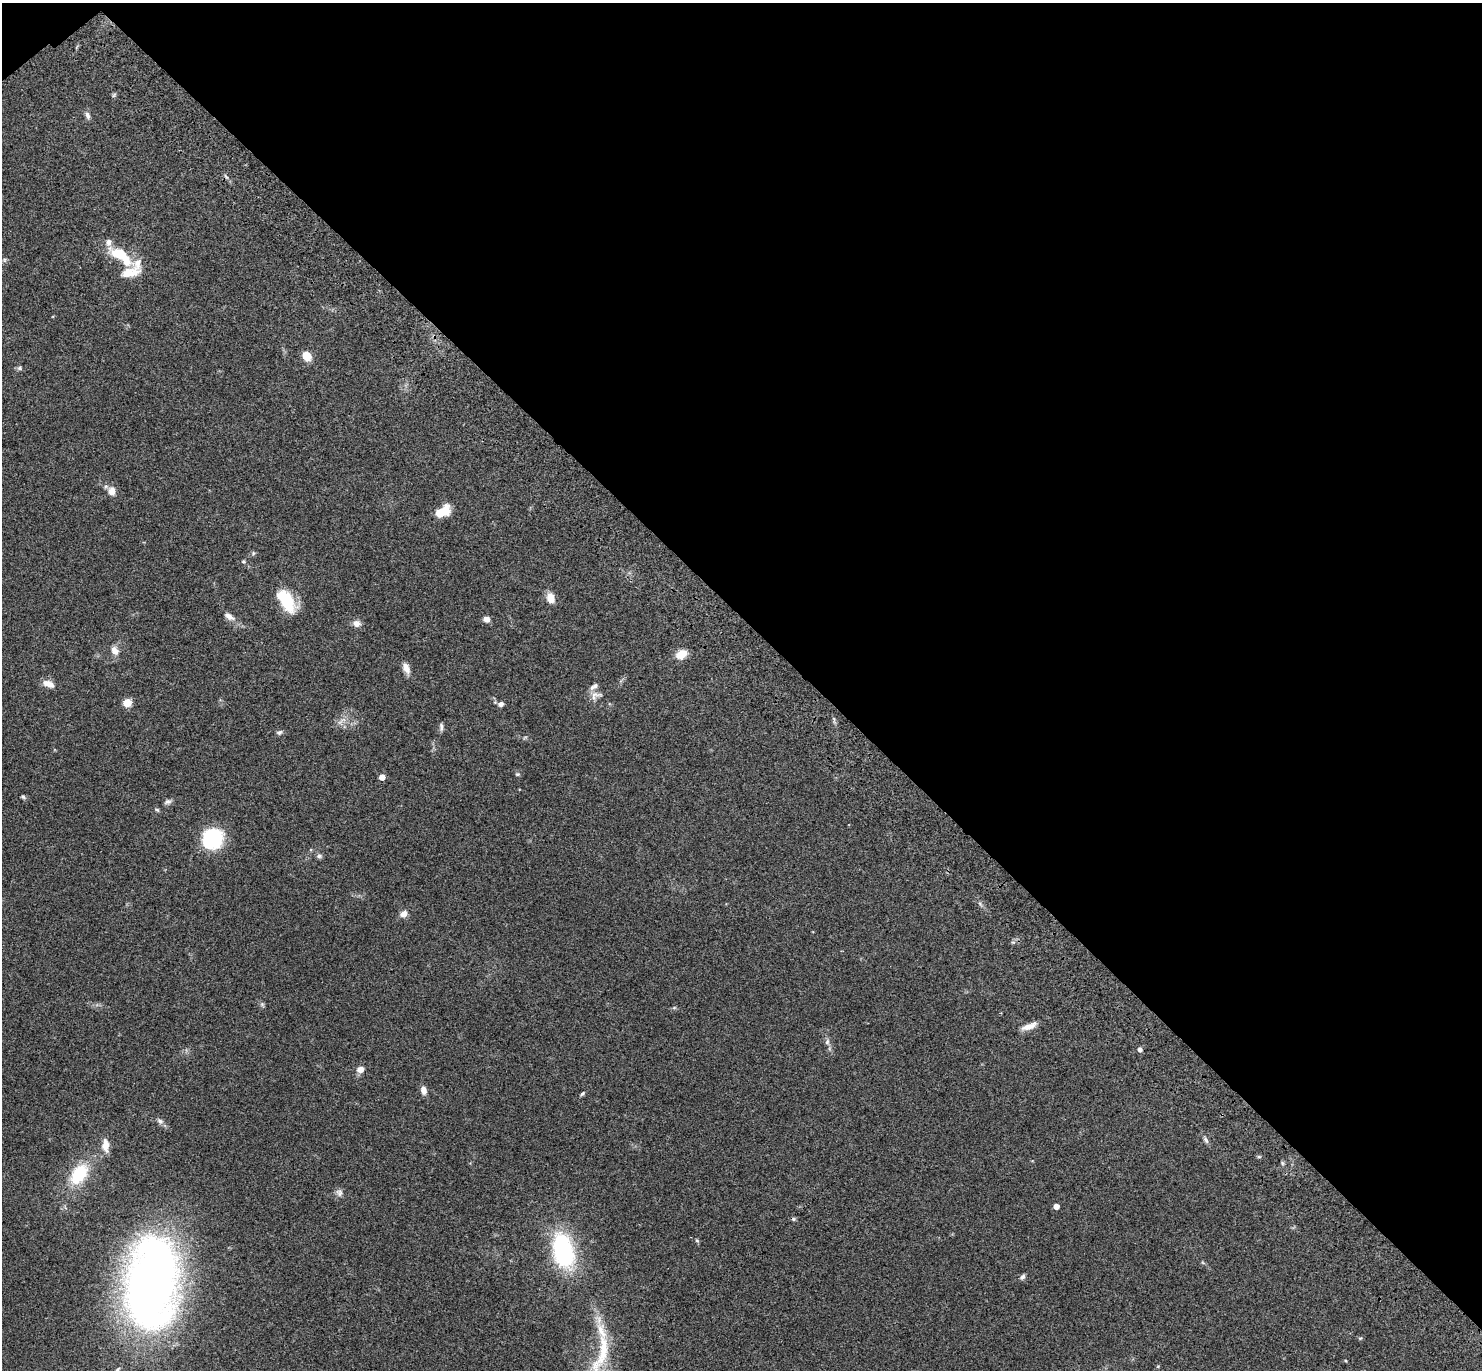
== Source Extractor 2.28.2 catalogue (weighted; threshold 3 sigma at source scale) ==
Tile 3 of 4 x 4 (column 3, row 1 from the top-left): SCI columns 3061-4540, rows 4379-5746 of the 6141 x 6133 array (HDU 1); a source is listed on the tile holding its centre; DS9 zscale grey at full resolution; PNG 1484 x 1372 px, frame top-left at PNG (2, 3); no overlay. Shown black and unused: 46% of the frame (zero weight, under 3 of 4 exposures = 6% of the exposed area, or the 3 px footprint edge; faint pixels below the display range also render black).
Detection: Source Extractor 2.28.2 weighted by HDU 2 'WHT'; one run over the whole footprint, this tile lists its part. Background 0.0512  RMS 0.0054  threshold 0.0244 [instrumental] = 3 sigma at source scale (4.5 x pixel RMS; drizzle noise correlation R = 1.50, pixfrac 1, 0.05/0.05 arcsec/px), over >= 5 px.
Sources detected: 68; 1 too faint to see at this stretch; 1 inside a brighter object's white glare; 2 cosmic-ray / hot-pixel residue — not listed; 4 inside a brighter listed object's ellipse — not listed separately; the other 60 listed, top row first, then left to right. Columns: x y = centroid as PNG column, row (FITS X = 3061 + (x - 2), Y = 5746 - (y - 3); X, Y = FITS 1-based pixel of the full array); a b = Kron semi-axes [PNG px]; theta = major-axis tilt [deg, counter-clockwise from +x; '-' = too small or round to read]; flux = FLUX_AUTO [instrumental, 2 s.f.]
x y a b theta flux
114 95 7 4 53 0.77
88 115 10 6 -75 2
119 253 24 13 -19 15
4 260 7 4 90 0.85
130 272 24 12 13 8.5
307 356 9 7 -55 8.2
20 368 7 6 - 1.1
112 491 12 10 -77 4.2
443 511 17 10 31 10
253 553 6 5 - 0.91
243 562 5 5 - 0.74
551 598 10 7 -77 6.9
286 601 25 13 -59 24
229 616 15 8 -31 3.5
486 619 7 6 - 3.4
356 623 10 8 -6 3.1
115 651 13 9 -62 3.9
681 654 12 9 29 7
406 668 14 8 -68 3.8
48 684 15 8 -21 4.6
595 696 18 11 21 3.9
127 703 9 8 - 5.2
501 704 8 7 - 1.8
341 721 17 6 41 3.2
441 727 11 5 -87 1.4
279 732 8 6 16 1.2
517 774 7 5 -12 0.83
382 777 5 4 - 4.6
23 797 6 5 - 0.86
168 802 10 6 16 1.6
157 810 7 4 -30 0.79
212 839 19 18 - 40
319 856 8 6 1 1.3
980 904 7 4 -46 1
404 914 10 8 38 3.1
262 1004 7 5 -55 1
674 1008 6 4 19 0.67
1029 1026 20 7 21 4.6
827 1042 9 6 89 1.7
1140 1049 5 4 - 1.9
360 1069 7 7 - 3.7
423 1090 10 6 -79 3.1
582 1094 8 4 45 0.79
160 1121 10 6 -40 1.8
1206 1140 10 5 -62 1.6
105 1145 18 9 -86 5.3
1259 1157 6 4 0 0.69
1282 1163 6 4 -89 0.86
79 1174 27 17 55 23
339 1192 11 9 -74 2.2
1056 1206 4 4 - 3.2
697 1240 6 4 -43 0.72
563 1251 30 17 -76 76
1022 1277 8 5 42 1.4
151 1283 63 36 81 580
1360 1338 6 4 29 0.61
602 1353 73 18 77 27
1346 1361 4 3 - 0.47
1158 1366 6 3 19 0.48
118 1369 7 4 30 0.79
Isophote crosses this tile's border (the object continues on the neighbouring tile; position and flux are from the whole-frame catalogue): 1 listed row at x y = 602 1353